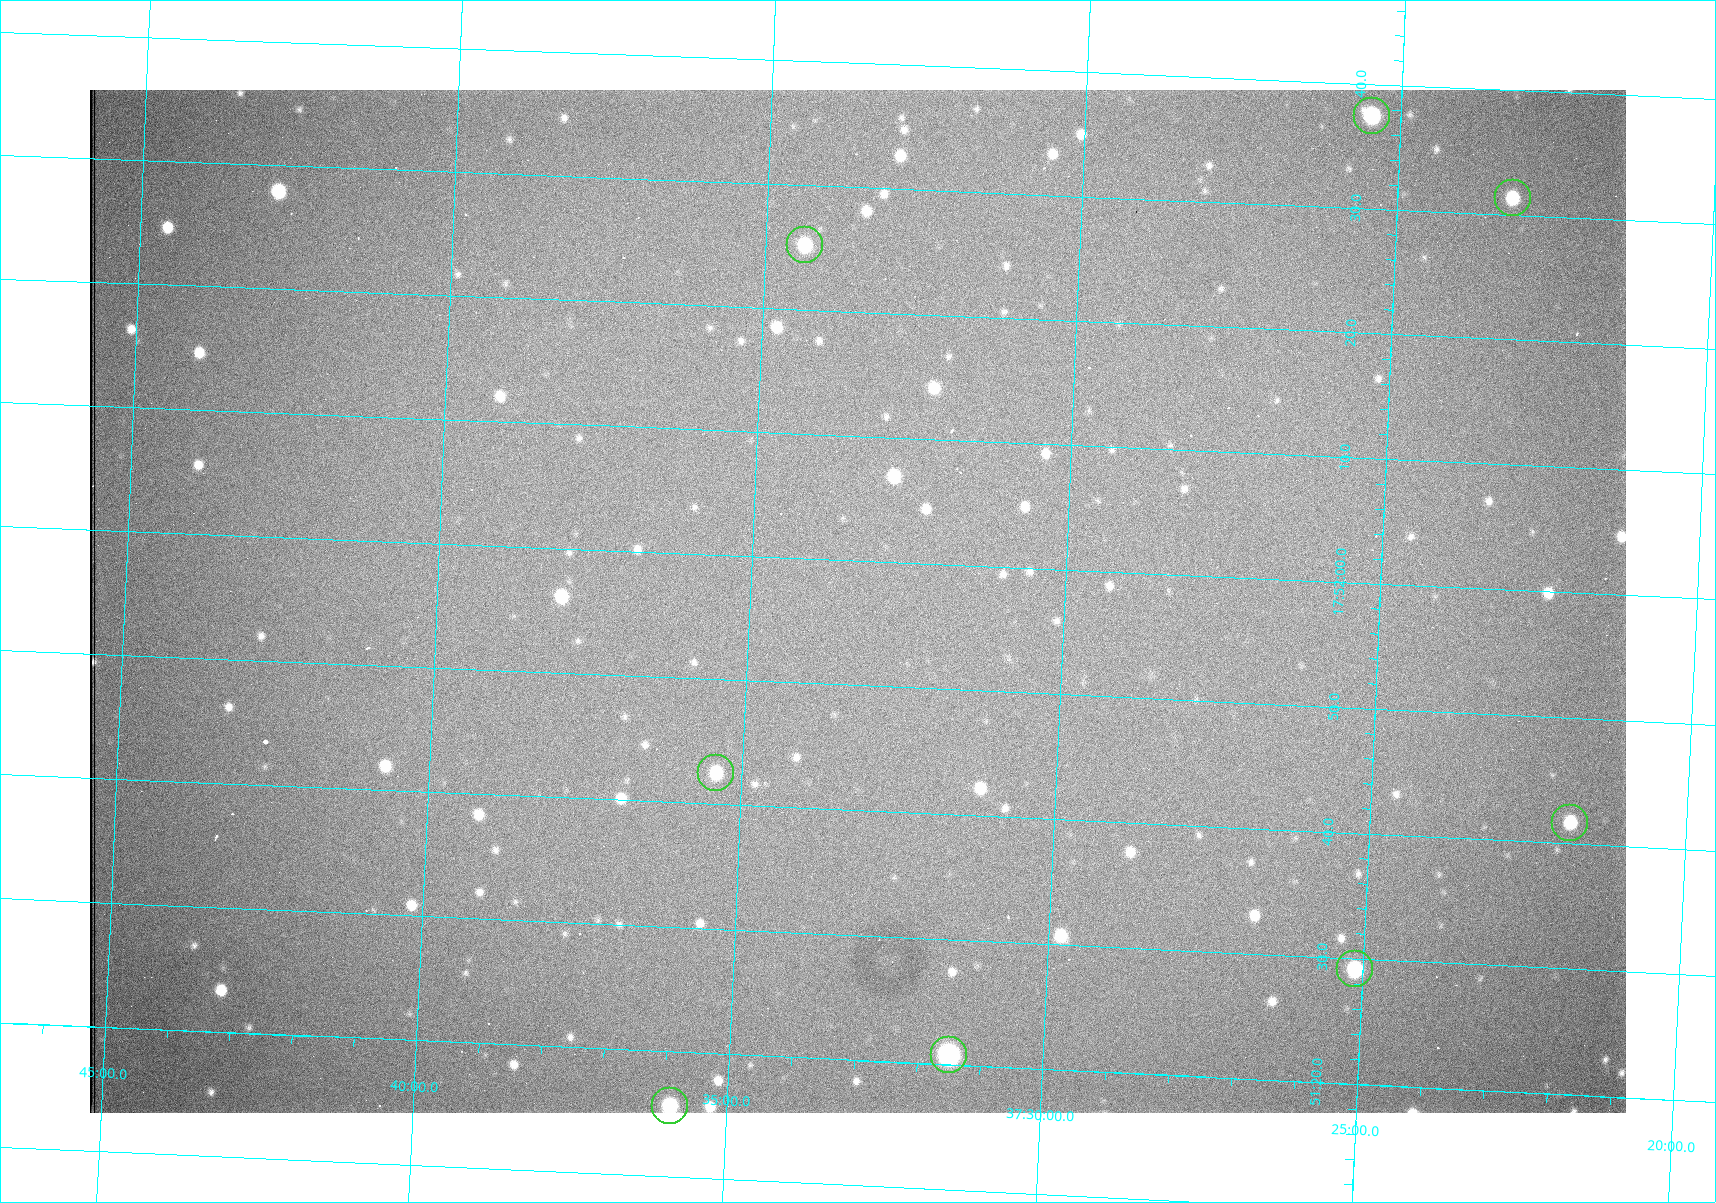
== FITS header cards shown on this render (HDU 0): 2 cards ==
NAXIS1  =                 1536 /fastest changing axis
NAXIS2  =                 1023 /next to fastest changing axis

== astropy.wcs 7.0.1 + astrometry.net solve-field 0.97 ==
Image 1536 x 1023 px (HDU 0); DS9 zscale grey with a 90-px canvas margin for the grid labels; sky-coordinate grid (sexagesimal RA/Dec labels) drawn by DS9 from the SOLVED WCS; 8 Tycho-2 reference stars matched to detected sources circled (green)
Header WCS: RA---TAN/DEC--TAN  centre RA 17:51:57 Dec +37:33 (267.99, +37.55 deg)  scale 0.957 arcsec/px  FOV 24.5' x 16.3'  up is +87 deg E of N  parity flipped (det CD > 0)
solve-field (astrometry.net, Tycho-2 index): VERIFIED the header's WCS against the Tycho-2 star catalogue (8 matches, 0 conflicts) and refined it, rather than solving blind
Solved WCS: RA---TAN-SIP/DEC--TAN-SIP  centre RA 17:51:57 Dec +37:33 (267.99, +37.55 deg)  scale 0.956 arcsec/px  FOV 24.5' x 16.3'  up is +87 deg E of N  parity flipped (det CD > 0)
The solver's refit moves the header's centre by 0.9 arcsec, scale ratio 0.9982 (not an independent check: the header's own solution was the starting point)
Tycho-2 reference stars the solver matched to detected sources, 8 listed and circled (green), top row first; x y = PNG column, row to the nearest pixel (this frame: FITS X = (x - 90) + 1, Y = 1023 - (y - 90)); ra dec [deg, ICRS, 3 dp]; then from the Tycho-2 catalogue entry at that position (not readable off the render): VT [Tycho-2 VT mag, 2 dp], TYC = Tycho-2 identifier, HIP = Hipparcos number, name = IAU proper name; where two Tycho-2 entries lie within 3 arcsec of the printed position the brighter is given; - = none
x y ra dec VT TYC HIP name
1372 116 268.156 +37.424 11.25 2620-712-1 - -
1513 198 268.131 +37.386 12.62 2620-526-1 - -
805 245 268.105 +37.573 11.82 3089-995-1 - -
716 773 267.927 +37.590 11.84 3089-1137-1 - -
1570 823 267.924 +37.364 11.94 2620-391-1 - -
1355 969 267.871 +37.419 11.35 2620-812-1 - -
949 1055 267.836 +37.525 9.96 3089-889-1 - -
670 1106 267.815 +37.598 11.54 3089-1081-1 - -